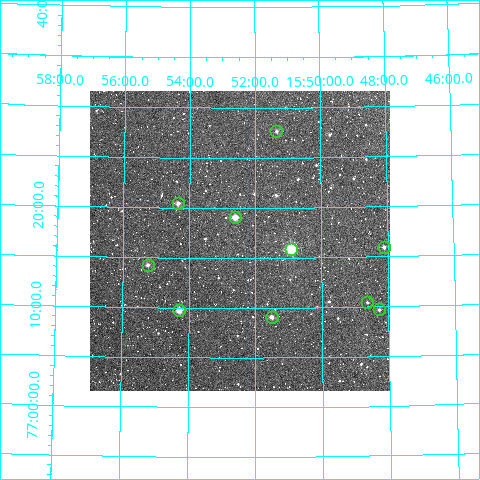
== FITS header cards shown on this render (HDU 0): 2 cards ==
NAXIS1  =                  300
NAXIS2  =                  300

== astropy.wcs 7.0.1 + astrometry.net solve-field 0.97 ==
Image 300 x 300 px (HDU 0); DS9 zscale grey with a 90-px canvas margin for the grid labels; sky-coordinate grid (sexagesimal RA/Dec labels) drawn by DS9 from the SOLVED WCS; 10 Tycho-2 reference stars matched to detected sources circled (green)
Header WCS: RA---TAN/DEC--TAN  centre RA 15:52:28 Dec +77:17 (238.12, +77.28 deg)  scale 6 arcsec/px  FOV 30.0' x 30.0'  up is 0 deg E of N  parity normal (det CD < 0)
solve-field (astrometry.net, Tycho-2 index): VERIFIED the header's WCS against the Tycho-2 star catalogue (verified at 2 index scales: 7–10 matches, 0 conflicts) and refined it, rather than solving blind
Solved WCS: RA---TAN-SIP/DEC--TAN-SIP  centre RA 15:52:29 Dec +77:17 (238.12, +77.28 deg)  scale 6 arcsec/px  FOV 30.0' x 30.0'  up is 0 deg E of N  parity normal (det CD < 0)
The solver's refit moves the header's centre by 1 arcsec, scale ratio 0.9995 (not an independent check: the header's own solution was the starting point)
Tycho-2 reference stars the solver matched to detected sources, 10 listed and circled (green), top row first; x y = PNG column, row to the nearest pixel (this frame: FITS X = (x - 90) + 1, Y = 300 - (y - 91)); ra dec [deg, ICRS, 3 dp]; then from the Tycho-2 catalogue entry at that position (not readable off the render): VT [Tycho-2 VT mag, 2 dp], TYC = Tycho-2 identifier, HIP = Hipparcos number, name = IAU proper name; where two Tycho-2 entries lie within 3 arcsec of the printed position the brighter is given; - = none
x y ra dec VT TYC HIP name
276 131 237.835 +77.461 11.93 4560-177-1 - -
178 203 238.587 +77.340 11.43 4560-146-1 - -
235 217 238.153 +77.318 10.77 4560-94-1 - -
384 247 237.028 +77.266 11.69 4560-28-1 - -
291 249 237.728 +77.265 8.51 4560-78-1 77629 -
148 265 238.812 +77.238 11.85 4560-64-1 - -
367 302 237.160 +77.174 12.01 4560-262-1 - -
379 309 237.071 +77.162 12.58 4560-306-1 - -
179 310 238.571 +77.163 10.15 4560-1-1 - -
272 317 237.878 +77.151 11.29 4560-265-1 - -